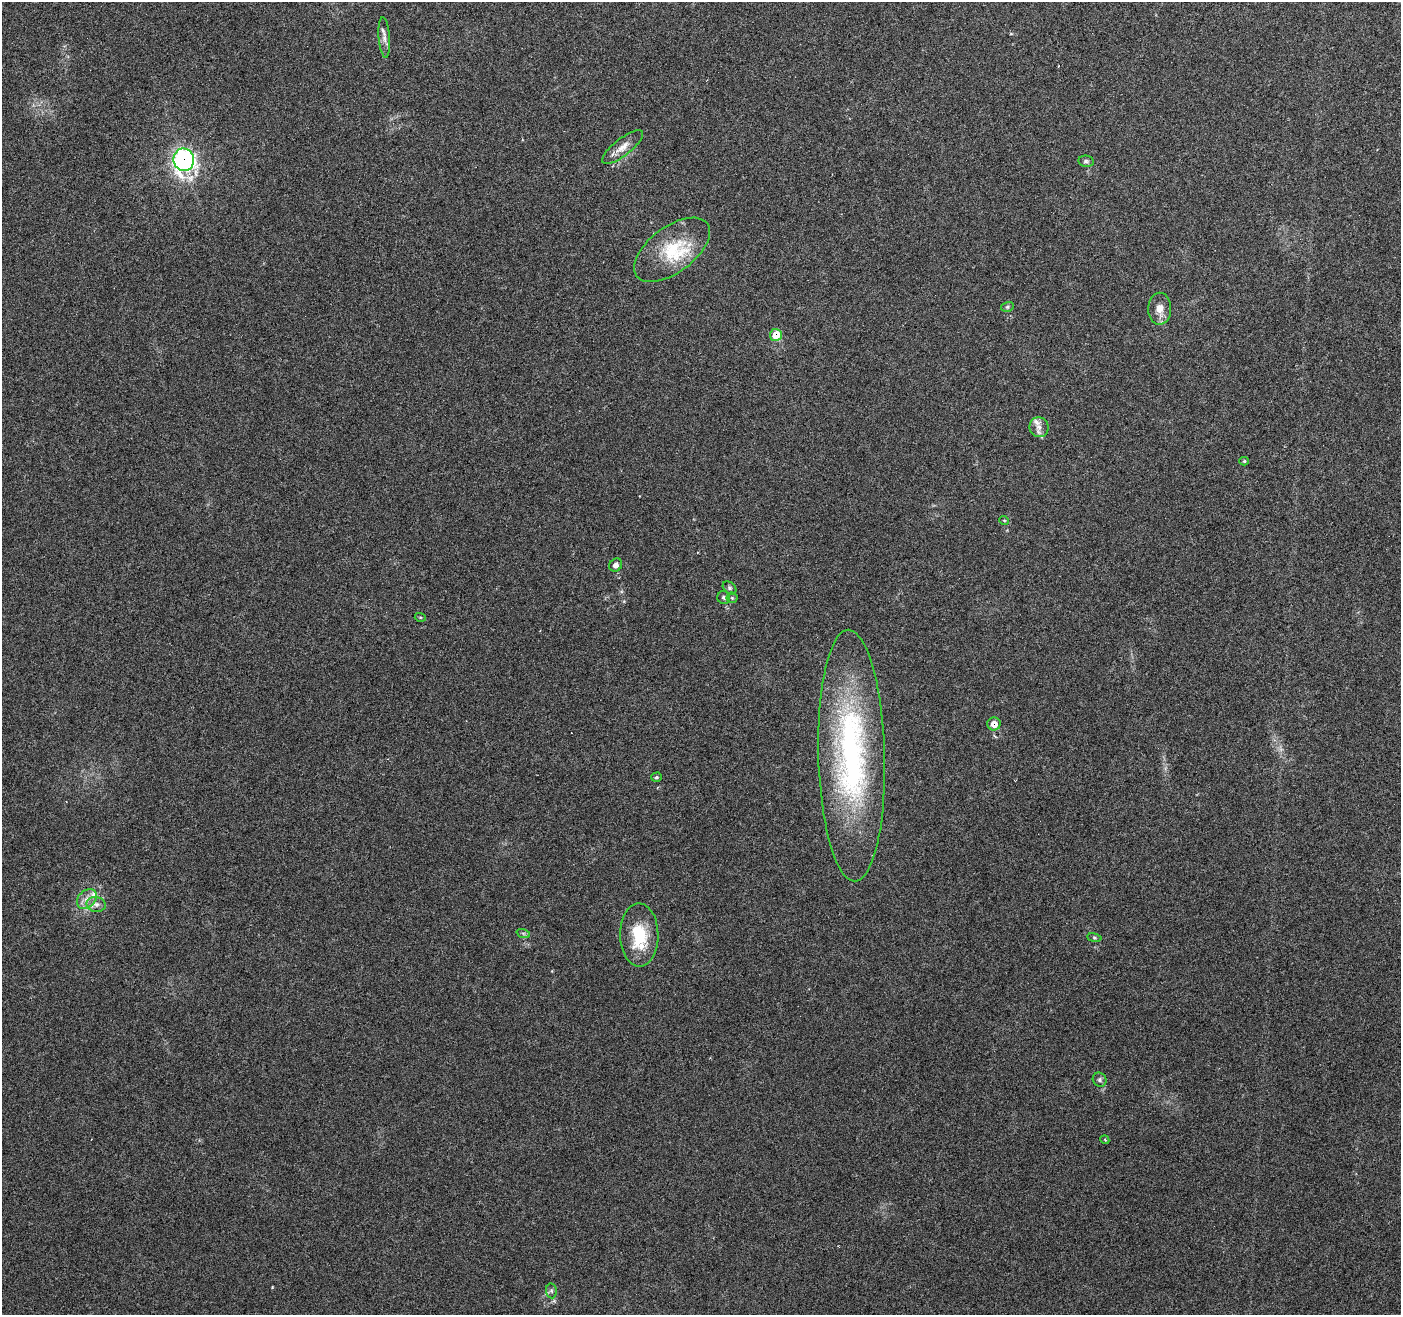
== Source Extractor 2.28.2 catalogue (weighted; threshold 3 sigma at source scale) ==
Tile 10 of 4 x 4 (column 2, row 3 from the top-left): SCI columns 1401-2799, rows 1527-2839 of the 5607 x 5733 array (HDU 1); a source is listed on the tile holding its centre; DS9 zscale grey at full resolution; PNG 1403 x 1317 px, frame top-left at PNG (2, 2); each listed source drawn as its Kron ellipse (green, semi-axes under 4 px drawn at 4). Shown black and unused: <1% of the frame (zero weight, under 4 of 7 exposures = <1% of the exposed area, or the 3 px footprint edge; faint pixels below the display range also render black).
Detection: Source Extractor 2.28.2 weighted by HDU 2 'WHT'; one run over the whole footprint, this tile lists its part. Background 0.0591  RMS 0.0033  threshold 0.0133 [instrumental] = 3 sigma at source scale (4.09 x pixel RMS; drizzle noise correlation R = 1.36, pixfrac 0.8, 0.0396/0.0396 arcsec/px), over >= 5 px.
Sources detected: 34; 4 cosmic-ray / hot-pixel residue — neither listed nor drawn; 3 inside a brighter listed object's ellipse — not listed separately; the other 27 listed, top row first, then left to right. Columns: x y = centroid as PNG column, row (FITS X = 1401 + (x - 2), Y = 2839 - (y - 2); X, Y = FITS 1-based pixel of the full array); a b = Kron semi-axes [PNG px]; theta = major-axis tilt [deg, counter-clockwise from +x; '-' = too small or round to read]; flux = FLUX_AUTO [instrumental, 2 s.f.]
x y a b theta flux
384 37 20 5 -86 1.8
623 147 25 8 38 3.4
184 160 11 10 - 100
1086 161 8 5 -9 0.69
672 250 44 23 37 17
1007 307 6 5 - 0.48
1160 309 16 11 89 3.3
776 335 6 6 - 6.6
1039 427 10 9 - 1.9
1244 461 5 4 - 0.43
1004 520 5 3 - 0.25
616 565 7 6 - 1.3
729 588 8 5 -42 0.67
724 597 6 6 - 0.67
732 598 5 5 - 0.47
420 617 5 3 - 0.31
994 724 6 6 - 3.2
852 756 126 33 -89 86
656 777 5 4 - 0.52
87 899 11 8 45 2.4
96 904 9 7 -10 1.5
523 933 7 4 -18 0.53
639 935 31 19 -89 13
1094 938 7 4 -9 0.41
1100 1080 7 6 - 0.74
1105 1140 4 3 - 0.3
551 1291 7 5 -83 0.69
Overlapping masked pixels (flux is a lower limit): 3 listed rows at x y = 184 160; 776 335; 994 724